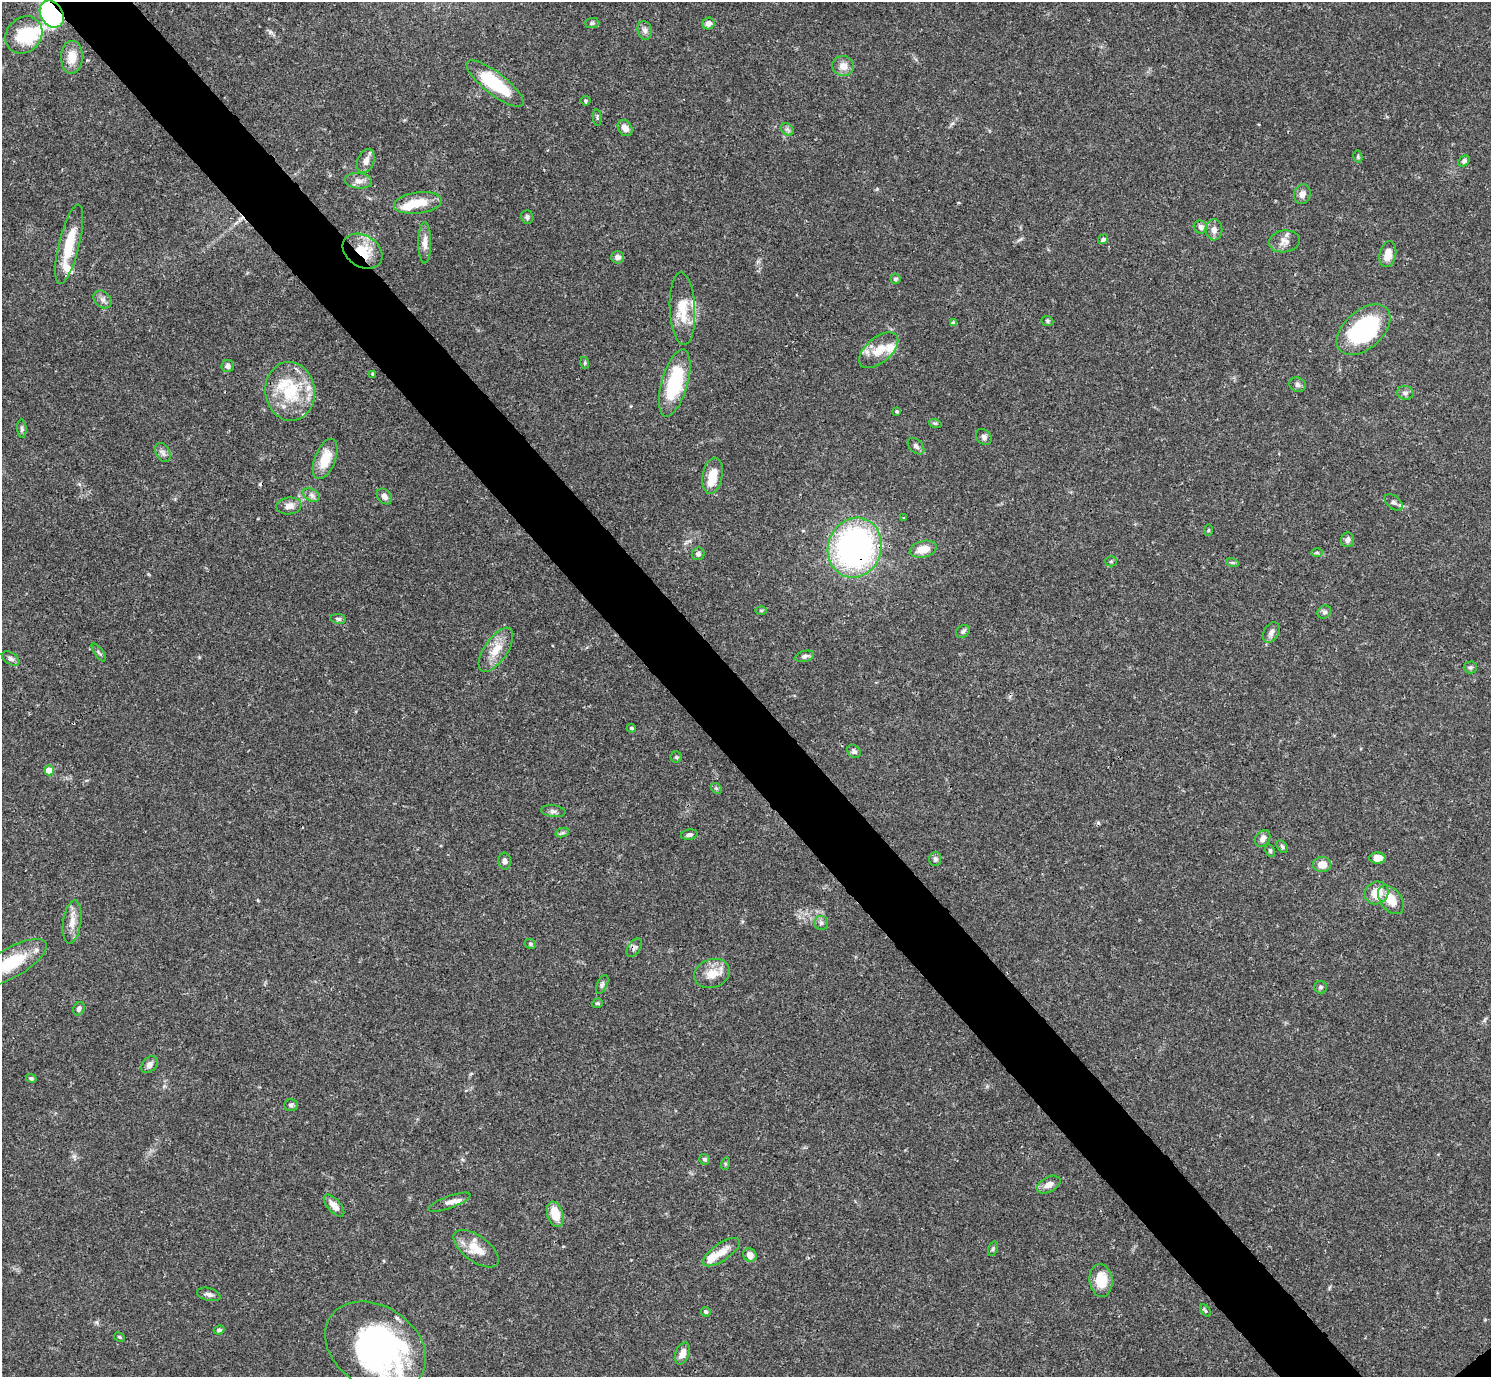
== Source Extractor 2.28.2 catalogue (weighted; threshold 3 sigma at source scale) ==
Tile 11 of 4 x 4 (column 3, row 3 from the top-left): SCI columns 2980-4468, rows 1534-2908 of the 5961 x 5958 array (HDU 1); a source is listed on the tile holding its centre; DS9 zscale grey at full resolution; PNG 1493 x 1379 px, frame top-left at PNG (2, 2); each listed source drawn as its Kron ellipse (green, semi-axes under 4 px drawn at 4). Shown black and unused: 6% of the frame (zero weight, under 3 of 4 exposures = <1% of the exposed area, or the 3 px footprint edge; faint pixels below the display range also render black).
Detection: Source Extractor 2.28.2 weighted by HDU 2 'WHT'; one run over the whole footprint, this tile lists its part. Background 0.0407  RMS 0.0027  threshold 0.0119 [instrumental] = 3 sigma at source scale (4.5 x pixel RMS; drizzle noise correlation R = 1.50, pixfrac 1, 0.05/0.05 arcsec/px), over >= 5 px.
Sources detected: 133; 3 inside a brighter object's white glare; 1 cosmic-ray / hot-pixel residue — neither listed nor drawn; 8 inside a brighter listed object's ellipse — not listed separately; the other 121 listed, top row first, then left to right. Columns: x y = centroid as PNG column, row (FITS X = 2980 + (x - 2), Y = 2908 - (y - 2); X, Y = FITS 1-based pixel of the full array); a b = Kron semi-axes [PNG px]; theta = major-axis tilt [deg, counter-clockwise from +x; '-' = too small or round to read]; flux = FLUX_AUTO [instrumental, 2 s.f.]
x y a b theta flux
52 14 14 11 -58 57
592 23 7 5 1 0.51
708 23 6 6 - 1.6
645 30 9 7 -77 1.1
24 35 20 17 47 9.4
72 57 16 11 89 4.2
843 66 11 10 - 2.5
495 84 35 11 -38 15
585 101 5 4 - 0.39
597 118 8 3 -85 0.35
625 128 9 6 -53 1.9
787 129 7 5 -43 0.71
1358 157 6 4 -80 0.37
366 161 12 8 67 1.7
1464 161 6 5 - 0.69
358 181 14 7 -5 1.6
1302 194 10 8 70 1.6
418 203 24 10 7 5.6
527 217 7 6 - 0.66
1201 227 7 6 - 1.2
1214 230 10 8 89 1.5
1103 239 5 4 - 0.67
1284 241 15 11 8 2.1
425 243 21 6 90 2
69 244 41 10 76 8.6
363 251 21 15 -32 8.2
1388 254 13 8 78 3.1
617 257 6 6 - 1.2
895 279 5 5 - 0.55
103 299 10 7 -44 1.2
682 309 36 12 -87 6.8
1047 321 6 5 - 0.41
954 323 4 4 - 0.82
1364 330 31 19 41 30
879 350 23 12 40 5.6
585 363 6 4 -73 0.33
228 366 6 6 - 0.95
373 374 4 3 - 0.37
675 383 34 13 74 18
1297 385 8 7 - 0.85
290 391 29 25 -82 14
1405 393 8 7 - 0.91
896 411 4 4 - 0.48
935 423 6 4 -17 0.37
22 429 9 4 -87 0.66
984 437 9 7 -48 0.83
916 446 10 6 -43 0.84
163 453 10 7 -60 1
325 459 21 10 69 6.2
712 476 18 10 79 5.2
312 495 9 6 -28 0.96
384 496 9 6 -48 1.2
1394 502 10 6 -39 0.89
289 506 12 8 8 2.1
904 518 3 2 - 0.23
1208 530 6 4 88 0.28
1347 540 7 6 - 1
855 548 30 26 71 78
923 549 14 8 14 3.9
1317 553 6 4 -1 0.4
698 554 6 6 - 0.92
1111 561 5 5 - 0.4
1232 562 6 4 -19 0.4
761 610 6 4 0 0.34
1324 612 7 6 - 0.7
338 619 8 5 -8 0.67
963 631 7 5 39 0.6
1271 632 11 7 61 1.2
496 650 25 11 56 4.7
99 652 10 2 -55 0.43
805 656 10 5 16 0.82
11 658 10 5 -33 0.87
1470 667 6 6 - 0.53
631 728 5 3 - 0.37
854 751 7 6 - 0.74
676 757 5 5 - 0.42
49 770 5 5 - 3.8
716 788 6 4 -43 0.43
553 811 12 6 -7 0.87
562 833 7 4 18 0.56
689 835 8 5 10 0.76
1263 838 9 6 53 1.4
1282 847 7 5 -51 0.49
1270 850 7 4 -64 0.38
1377 858 8 5 -3 2.6
935 859 7 6 - 0.73
505 861 8 6 -86 0.99
1322 865 9 7 5 2.9
1377 893 12 11 - 4.8
1391 900 16 10 -52 4.4
72 922 22 9 82 2.8
821 923 7 7 - 0.74
531 944 6 4 -32 0.47
634 948 10 6 55 0.8
10 963 41 15 30 12
712 973 18 14 19 4
602 984 10 5 65 0.66
1321 987 6 6 - 0.62
597 1003 6 4 19 0.42
79 1009 7 5 62 0.85
149 1064 10 7 47 1.2
31 1078 6 4 -28 0.51
291 1105 7 6 - 0.54
704 1159 6 5 - 0.5
725 1164 6 4 73 0.37
1049 1185 12 7 28 1.8
449 1202 22 6 20 1.9
334 1206 13 6 -48 2.3
555 1214 13 8 -73 5.2
476 1249 26 13 -36 5.3
993 1249 7 4 71 0.43
721 1252 21 8 35 3.5
750 1255 7 6 - 2.2
1101 1280 16 11 -84 6.3
209 1294 12 6 -15 0.94
1206 1310 7 3 -51 0.47
706 1312 5 4 - 0.5
219 1330 5 4 - 0.54
119 1337 6 4 -28 0.37
376 1347 54 40 -33 73
682 1353 11 6 69 2.2
Overlapping masked pixels (flux is a lower limit): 3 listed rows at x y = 52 14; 363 251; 855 548
Isophote crosses this tile's border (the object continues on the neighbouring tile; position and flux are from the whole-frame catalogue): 3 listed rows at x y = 52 14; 10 963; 376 1347